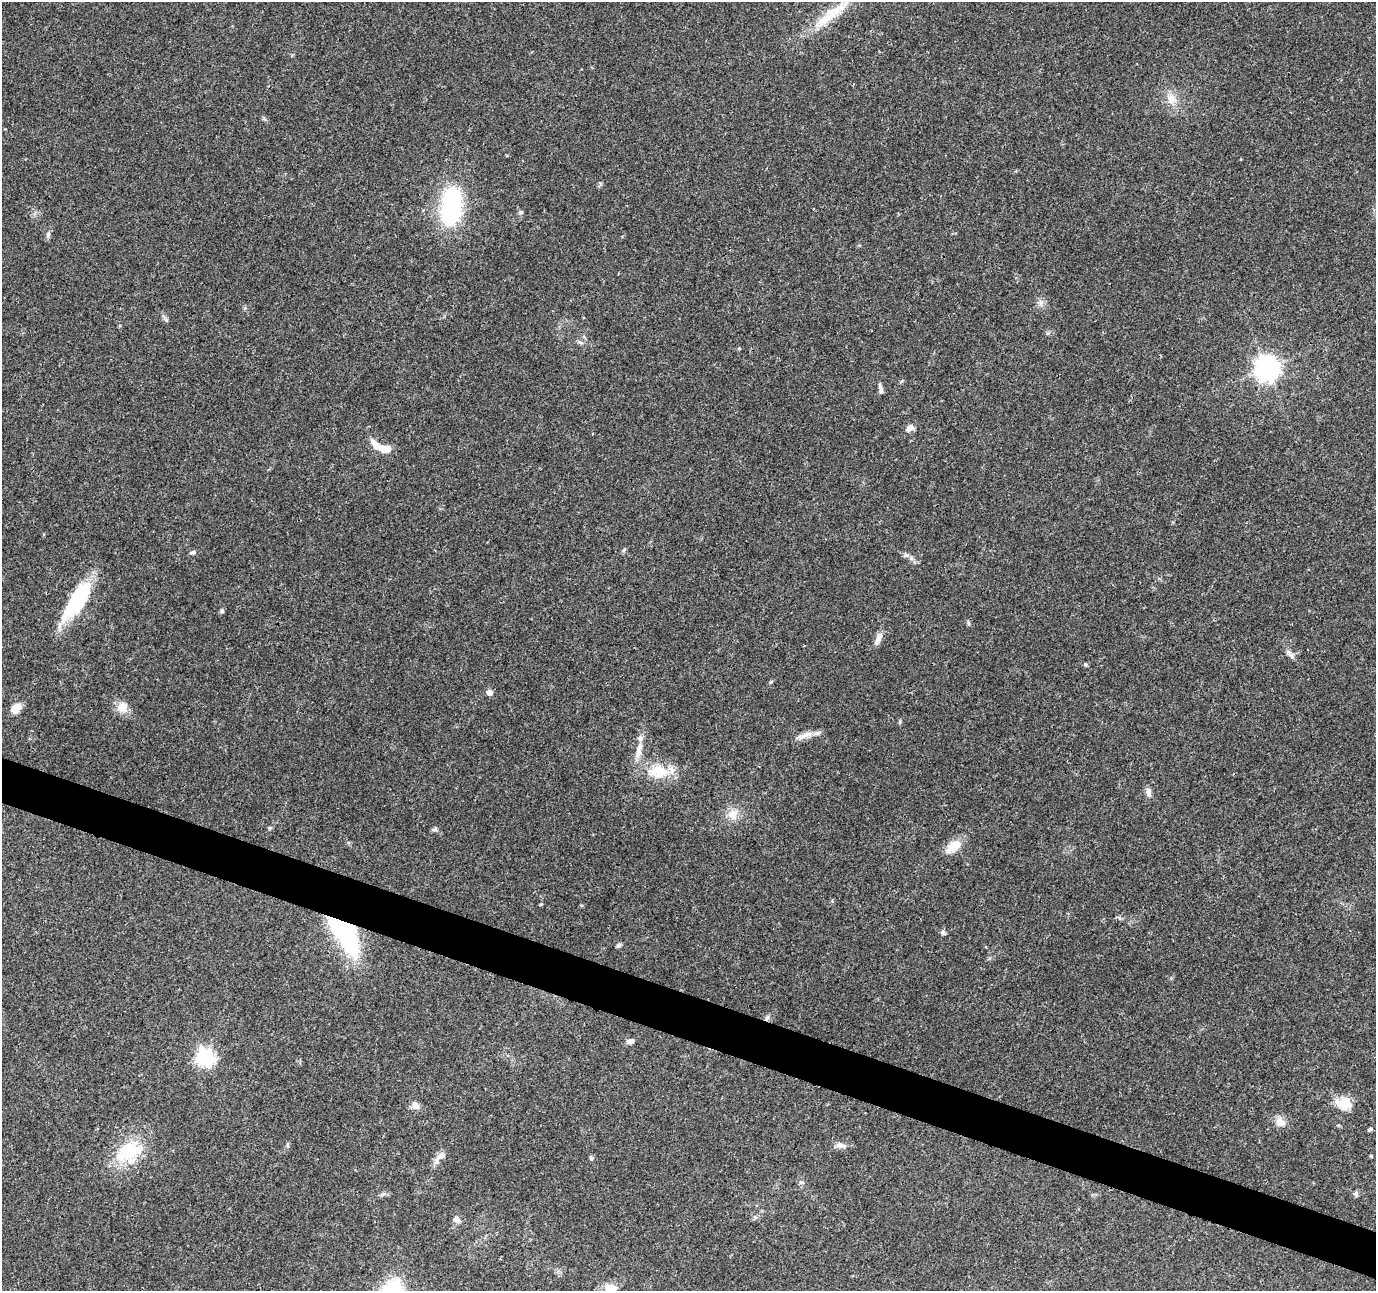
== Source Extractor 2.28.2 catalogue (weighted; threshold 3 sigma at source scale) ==
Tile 6 of 4 x 4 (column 2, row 2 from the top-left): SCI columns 1380-2753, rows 2793-4081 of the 5511 x 5649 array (HDU 1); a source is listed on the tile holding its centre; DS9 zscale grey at full resolution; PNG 1378 x 1293 px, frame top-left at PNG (2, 2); no overlay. Shown black and unused: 4% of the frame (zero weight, under 3 of 4 exposures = <1% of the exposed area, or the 3 px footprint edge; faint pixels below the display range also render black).
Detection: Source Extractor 2.28.2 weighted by HDU 2 'WHT'; one run over the whole footprint, this tile lists its part. Background 0.0373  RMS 0.0036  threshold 0.0161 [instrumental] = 3 sigma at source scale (4.5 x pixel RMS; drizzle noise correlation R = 1.50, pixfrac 1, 0.0396/0.0396 arcsec/px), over >= 5 px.
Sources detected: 55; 3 inside a brighter listed object's ellipse — not listed separately; the other 52 listed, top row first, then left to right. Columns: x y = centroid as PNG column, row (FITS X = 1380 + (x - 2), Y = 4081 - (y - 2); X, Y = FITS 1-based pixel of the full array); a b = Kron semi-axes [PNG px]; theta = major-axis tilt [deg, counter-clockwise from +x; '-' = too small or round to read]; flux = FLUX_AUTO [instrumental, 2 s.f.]
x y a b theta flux
837 10 45 13 32 11
1172 99 15 13 -42 4.3
451 206 47 24 84 39
520 212 6 5 - 0.64
48 234 7 5 82 0.82
1041 303 9 8 - 1.6
580 342 10 4 -15 0.86
1267 368 8 8 - 330
880 390 12 5 -82 1.3
909 428 11 7 27 2
376 445 14 7 -44 4.2
624 550 6 4 71 0.52
192 552 8 5 17 0.74
911 558 7 4 -89 0.79
77 601 48 17 57 27
222 611 6 5 - 0.65
968 623 6 4 -88 0.53
878 639 19 7 68 2.3
1291 655 10 5 -63 1.2
1085 664 5 5 - 0.58
489 692 7 7 - 1.5
122 707 16 13 14 3.8
16 708 12 8 49 4.5
805 735 27 7 20 3.2
638 752 17 8 75 3.3
658 772 29 20 0 11
1148 792 12 7 -75 1.7
732 814 15 14 - 4
269 828 5 5 - 0.49
435 829 9 5 19 0.74
953 846 19 11 35 6.4
541 904 5 3 - 0.31
343 930 44 18 -58 60
943 932 7 5 -20 0.74
619 945 6 6 - 0.7
767 1018 8 6 66 0.98
630 1041 9 6 15 1.5
205 1057 7 7 - 140
1344 1103 19 15 -14 6.6
415 1106 10 8 -43 2.1
1280 1122 13 10 -30 3.2
1370 1129 5 4 - 0.89
287 1145 6 4 -89 0.52
840 1145 12 7 -8 2
129 1150 35 24 18 18
439 1157 21 7 56 2.6
591 1158 8 5 -79 0.63
801 1182 6 5 - 0.69
383 1194 9 5 26 0.9
1356 1194 7 6 - 0.81
457 1220 8 7 - 1.7
610 1289 16 12 0 5.5
Overlapping masked pixels (flux is a lower limit): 2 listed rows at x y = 343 930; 767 1018
Isophote crosses this tile's border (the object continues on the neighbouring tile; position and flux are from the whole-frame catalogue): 1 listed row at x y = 610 1289
Unlisted compact peaks at least as high as the median listed source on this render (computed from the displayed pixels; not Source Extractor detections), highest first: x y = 771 682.